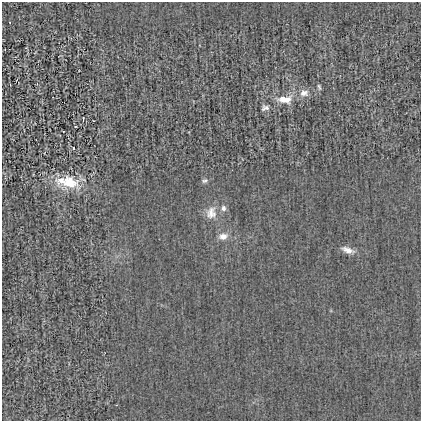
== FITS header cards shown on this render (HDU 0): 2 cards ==
NAXIS1  =                  419
NAXIS2  =                  419

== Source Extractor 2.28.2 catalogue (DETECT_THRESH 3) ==
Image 419 x 419 px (HDU 0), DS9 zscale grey, 1 PNG px = 1 image px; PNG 423 x 423 px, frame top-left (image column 1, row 419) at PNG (2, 2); no overlay
Background -0.00137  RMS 0.027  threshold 0.081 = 3 sigma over >= 5 px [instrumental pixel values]
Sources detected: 14; all 14 listed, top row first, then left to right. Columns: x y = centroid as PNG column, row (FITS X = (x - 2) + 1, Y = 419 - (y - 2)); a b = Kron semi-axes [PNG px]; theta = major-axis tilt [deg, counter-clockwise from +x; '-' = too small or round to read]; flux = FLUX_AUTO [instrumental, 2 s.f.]
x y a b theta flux
319 87 8 4 -71 3.1
304 93 13 10 6 14
284 99 15 8 -1 29
265 108 11 8 13 6.9
83 118 3 2 - 1.3
63 131 2 2 - 1.1
73 147 3 3 - 8.1
61 180 20 13 6 33
205 181 8 5 34 4.4
69 183 26 17 -12 56
223 208 8 7 - 7.2
211 213 18 15 78 23
223 236 13 9 10 14
347 250 18 7 -20 13